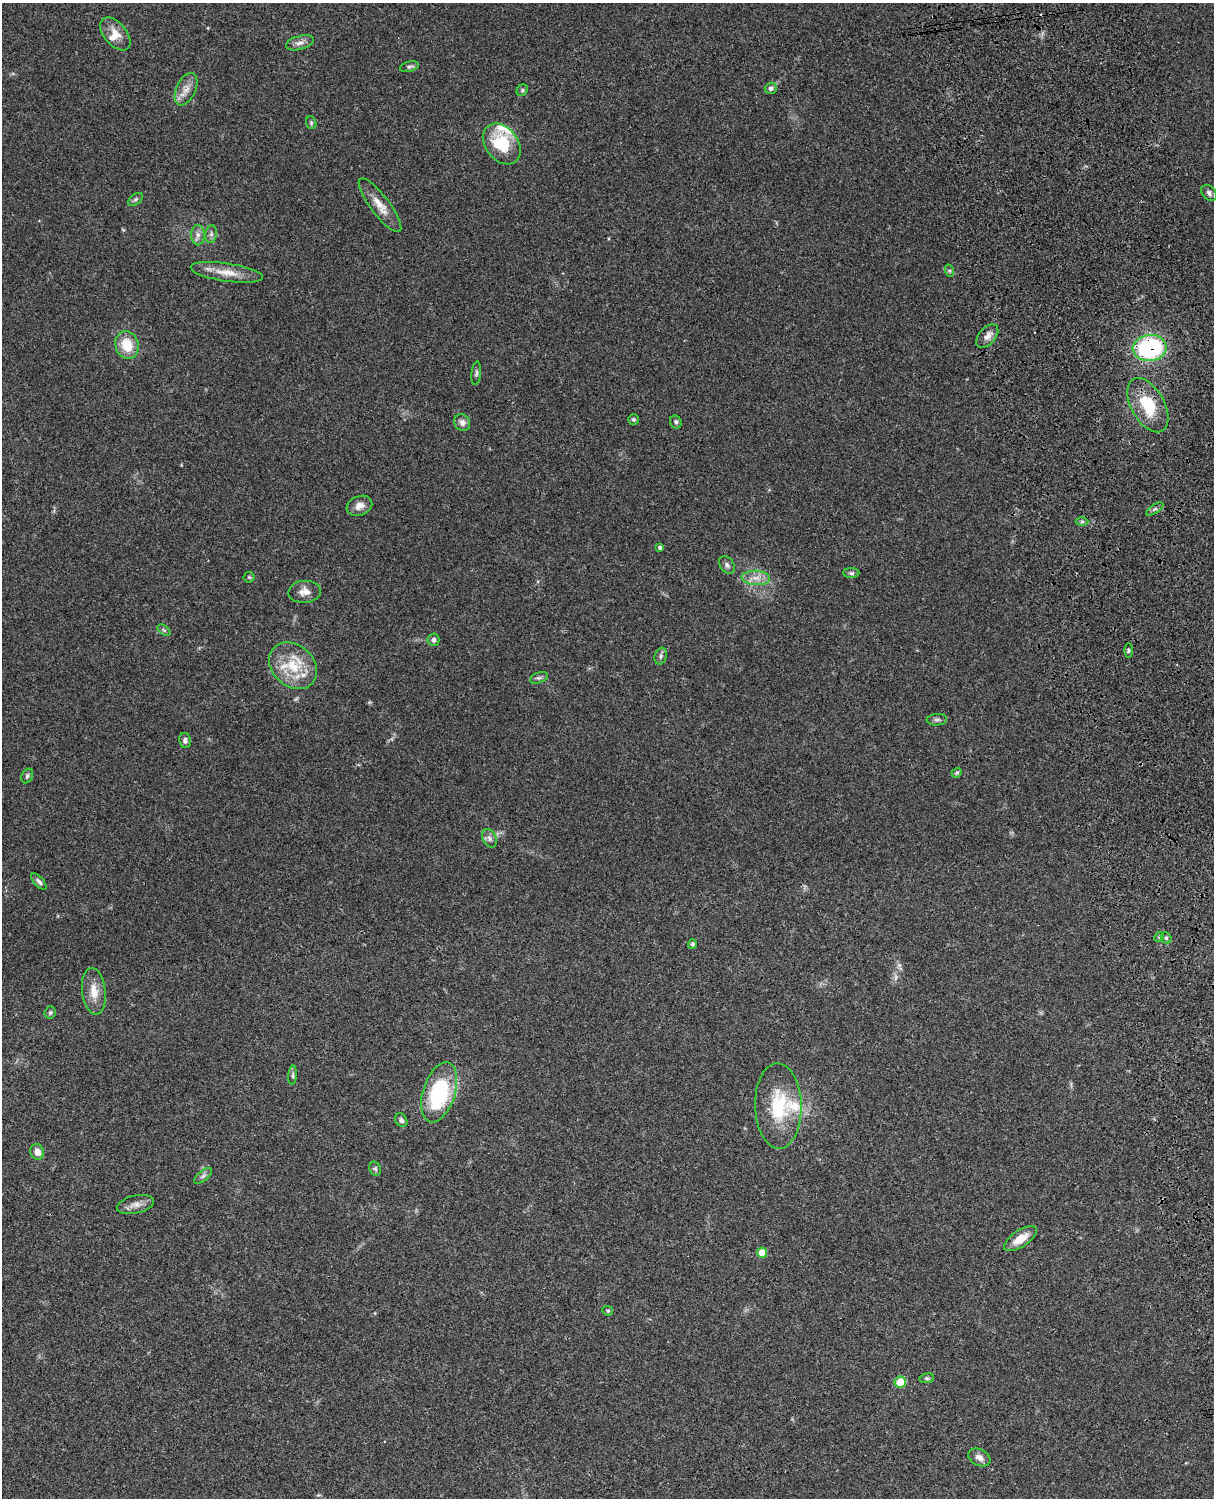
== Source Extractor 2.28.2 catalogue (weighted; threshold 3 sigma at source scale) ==
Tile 6 of 4 x 3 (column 2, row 2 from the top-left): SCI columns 1335-2546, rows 1773-3268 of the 5088 x 4927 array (HDU 1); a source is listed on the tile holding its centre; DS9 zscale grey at full resolution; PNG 1216 x 1500 px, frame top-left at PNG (2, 3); each listed source drawn as its Kron ellipse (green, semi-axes under 4 px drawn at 4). Shown black and unused: <1% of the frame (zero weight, under 3 of 4 exposures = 6% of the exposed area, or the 3 px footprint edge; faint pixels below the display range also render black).
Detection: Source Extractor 2.28.2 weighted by HDU 2 'WHT'; one run over the whole footprint, this tile lists its part. Background 0.107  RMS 0.0065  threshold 0.0293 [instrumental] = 3 sigma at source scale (4.5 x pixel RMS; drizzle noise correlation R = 1.50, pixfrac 1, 0.05/0.05 arcsec/px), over >= 5 px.
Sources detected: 69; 1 too faint to see at this stretch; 1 cosmic-ray / hot-pixel residue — neither listed nor drawn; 4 inside a brighter listed object's ellipse — not listed separately; the other 63 listed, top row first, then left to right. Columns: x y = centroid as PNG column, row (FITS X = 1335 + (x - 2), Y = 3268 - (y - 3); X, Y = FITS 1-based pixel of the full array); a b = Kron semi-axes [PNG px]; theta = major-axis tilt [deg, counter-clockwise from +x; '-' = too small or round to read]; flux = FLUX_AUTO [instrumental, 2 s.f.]
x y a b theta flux
115 34 19 11 -50 8.2
300 43 14 7 16 3.6
409 67 10 5 13 1.4
771 88 6 5 - 2.1
186 89 17 9 65 6
522 90 6 5 - 1.1
311 123 6 5 - 1.1
502 144 22 16 -52 28
1209 193 9 6 -49 2.3
136 199 8 5 37 1.4
380 205 33 9 -53 9.4
211 234 9 6 83 1.9
198 235 10 6 -89 2.9
950 271 6 4 -71 0.91
227 272 36 9 -8 11
987 336 14 8 49 4.3
127 345 14 11 -73 15
1150 348 17 13 5 78
476 373 12 4 84 1.5
1148 405 30 16 -60 25
634 419 5 5 - 1
676 422 7 5 -63 1.5
462 423 9 7 -50 3.5
359 506 13 9 21 4.9
1155 509 10 4 34 1.5
1082 522 6 4 2 1.2
660 547 4 3 - 1.5
727 565 10 6 -54 2.1
851 573 8 5 -1 1.3
249 577 5 5 - 0.88
756 578 14 7 -4 5.6
305 592 16 11 5 5.8
164 630 7 4 -36 1.1
433 640 6 6 - 2
1128 650 7 3 90 0.9
661 656 8 6 75 1.7
293 666 26 20 -42 23
539 678 9 5 19 1.6
937 720 10 5 5 1.7
185 741 8 6 -79 2
957 773 5 4 - 0.93
27 776 8 5 63 1.4
489 838 10 6 -65 2.5
39 882 10 5 -48 2
1159 937 5 4 - 0.75
1166 938 6 5 - 1.1
692 944 5 4 - 1.4
94 991 23 12 -83 9.3
50 1012 6 5 - 1.2
293 1075 10 4 86 1.3
439 1092 31 16 72 60
778 1106 43 23 -89 37
401 1120 7 5 -56 1.7
37 1152 8 6 -67 5.4
375 1169 7 5 -68 1.3
203 1176 11 5 40 1.9
135 1204 19 9 12 5
1020 1239 19 8 33 8.1
762 1253 5 5 - 12
608 1311 5 4 - 0.87
927 1378 7 5 9 1.2
900 1382 5 5 - 20
979 1457 12 8 -27 3.8
Overlapping masked pixels (flux is a lower limit): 2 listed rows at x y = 1150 348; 1148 405